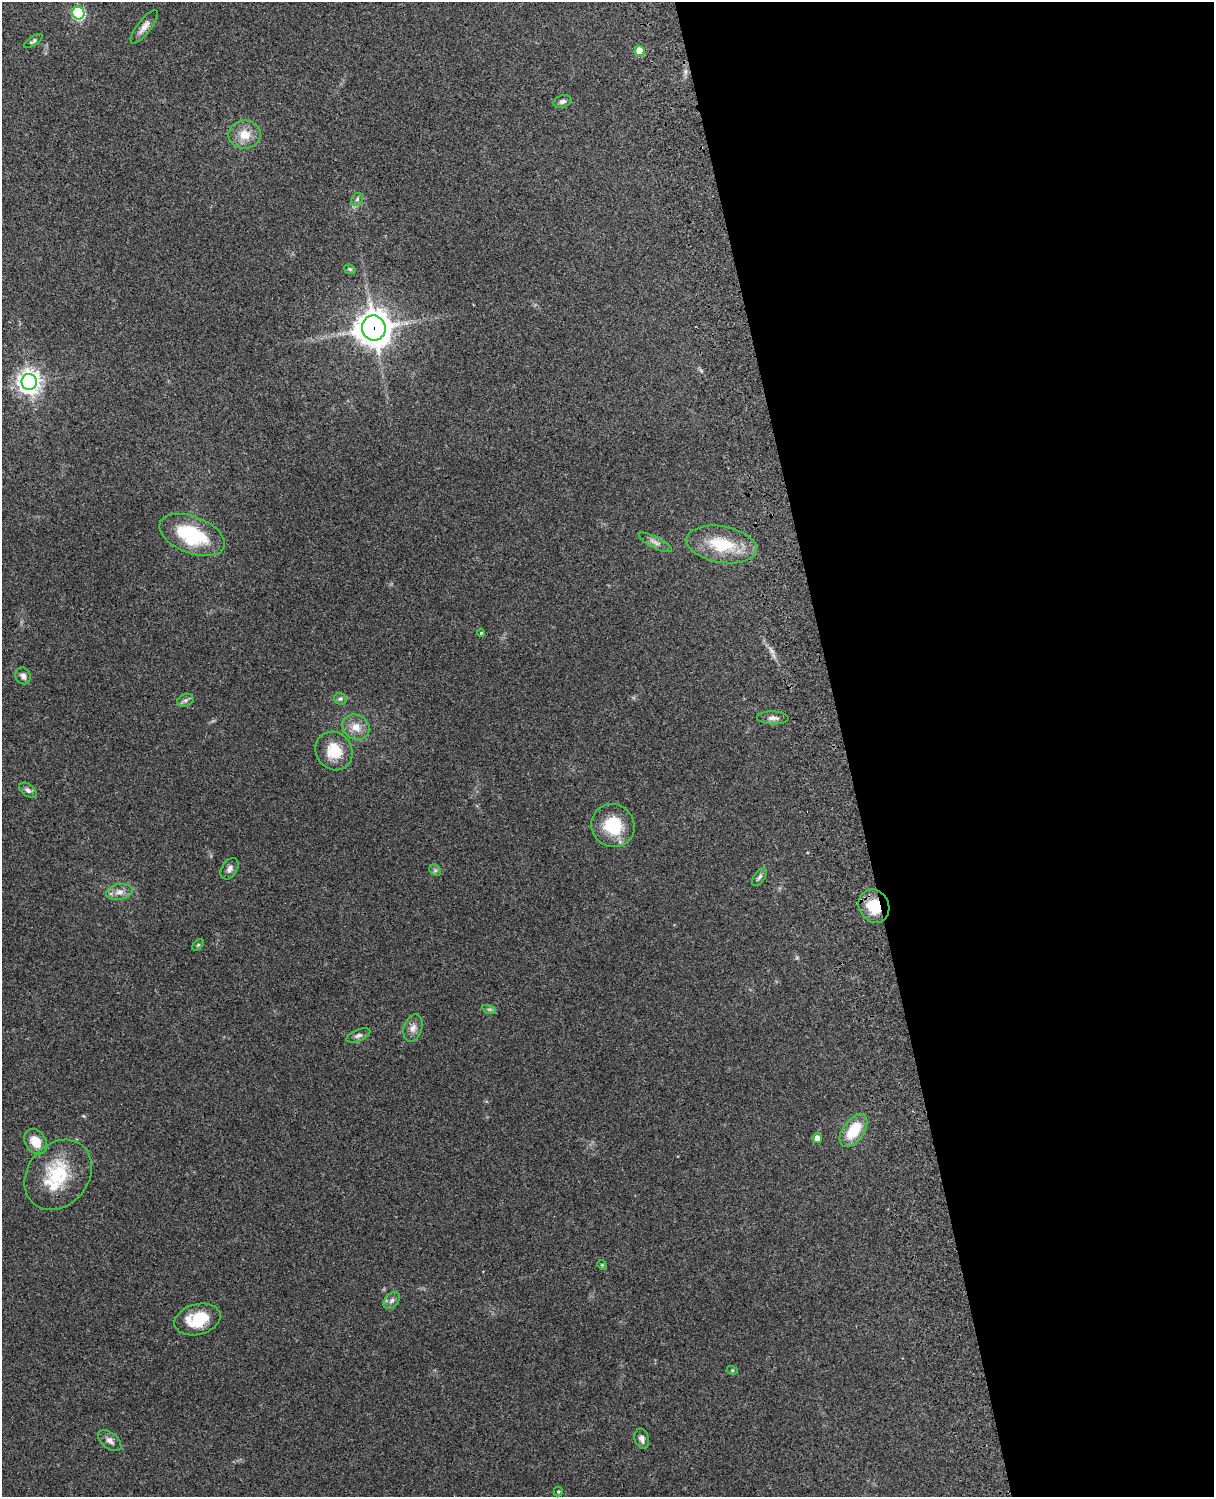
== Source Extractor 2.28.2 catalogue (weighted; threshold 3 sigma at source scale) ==
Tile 8 of 4 x 3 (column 4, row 2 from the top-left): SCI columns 3756-4967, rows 1661-3155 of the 5088 x 4928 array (HDU 1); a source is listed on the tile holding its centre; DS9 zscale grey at full resolution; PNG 1216 x 1499 px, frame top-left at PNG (2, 2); each listed source drawn as its Kron ellipse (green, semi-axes under 4 px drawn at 4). Shown black and unused: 31% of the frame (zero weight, under 3 of 4 exposures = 6% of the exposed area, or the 3 px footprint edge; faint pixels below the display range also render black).
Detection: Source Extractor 2.28.2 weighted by HDU 2 'WHT'; one run over the whole footprint, this tile lists its part. Background 0.215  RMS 0.0084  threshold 0.0378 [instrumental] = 3 sigma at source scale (4.5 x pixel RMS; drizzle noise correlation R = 1.50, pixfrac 1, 0.05/0.05 arcsec/px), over >= 5 px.
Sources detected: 43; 1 inside a brighter listed object's ellipse — not listed separately; the other 42 listed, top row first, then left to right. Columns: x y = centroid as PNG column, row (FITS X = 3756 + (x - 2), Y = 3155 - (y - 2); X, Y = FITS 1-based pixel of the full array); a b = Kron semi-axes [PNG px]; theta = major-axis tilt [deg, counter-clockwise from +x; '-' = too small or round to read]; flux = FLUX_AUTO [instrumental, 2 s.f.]
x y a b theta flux
78 13 6 6 - 110
144 27 20 7 52 6
33 41 11 4 34 1.9
640 51 5 5 - 19
562 101 9 6 16 2.7
245 134 16 14 1 13
357 199 7 5 48 1.9
350 269 6 4 -22 1.1
374 328 12 11 - 1400
29 382 8 7 - 610
192 535 34 18 -21 57
655 542 18 5 -27 4.1
722 544 36 18 -10 38
481 633 4 4 - 0.94
23 676 8 7 - 3.3
340 699 6 5 - 1.7
185 700 8 6 20 2.4
773 718 16 6 -2 4
356 727 14 12 -30 10
334 751 20 18 -55 22
28 790 9 6 -33 2.7
613 826 22 21 - 33
229 869 11 7 58 3.6
435 870 6 5 - 1.4
760 877 10 5 54 2.3
119 892 13 7 10 5.6
874 906 17 15 -60 25
198 945 7 4 45 1.1
489 1009 7 4 -17 1.5
413 1028 14 9 73 5.3
358 1035 13 6 23 3
854 1130 19 10 55 26
817 1138 5 4 - 7.2
36 1142 13 10 -56 14
58 1175 38 30 50 47
602 1265 5 4 - 0.92
392 1301 10 6 51 2.9
197 1319 23 15 15 28
732 1370 5 3 - 0.8
642 1439 10 7 -73 3.6
110 1441 14 8 -40 4.2
558 1492 5 4 - 0.94
Overlapping masked pixels (flux is a lower limit): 3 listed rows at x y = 374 328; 192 535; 874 906